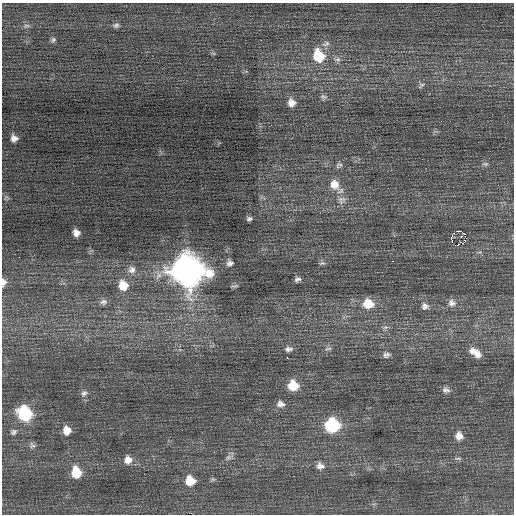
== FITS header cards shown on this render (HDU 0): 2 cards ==
NAXIS1  =                  512 / Axis length
NAXIS2  =                  512 / Axis length

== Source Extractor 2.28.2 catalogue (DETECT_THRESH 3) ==
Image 512 x 512 px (HDU 0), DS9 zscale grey, 1 PNG px = 1 image px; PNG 516 x 516 px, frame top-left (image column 1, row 512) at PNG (2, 3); no overlay
Background 0.28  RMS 0.74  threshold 2.23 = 3 sigma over >= 5 px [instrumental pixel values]
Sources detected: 58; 1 with non-positive FLUX_AUTO (blend fragments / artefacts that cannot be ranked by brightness) is not listed; the other 57 listed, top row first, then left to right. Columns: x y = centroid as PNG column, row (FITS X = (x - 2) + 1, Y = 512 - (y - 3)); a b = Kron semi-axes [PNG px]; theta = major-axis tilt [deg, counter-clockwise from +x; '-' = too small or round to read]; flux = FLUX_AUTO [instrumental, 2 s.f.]
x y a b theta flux
116 25 9 6 7 140
26 26 9 5 12 130
53 40 8 6 71 120
326 44 13 6 23 220
319 56 13 10 -71 1800
338 59 8 7 - 170
421 85 10 5 38 130
323 97 9 6 -27 120
291 103 9 9 - 350
14 138 6 6 - 250
485 164 9 5 2 110
339 165 10 5 30 130
334 184 14 12 -64 640
6 197 9 4 57 82
342 200 14 11 25 370
249 219 5 4 - 110
458 231 4 2 - 230
76 233 7 6 - 300
461 236 3 2 - 38
451 238 8 3 76 230
458 245 3 2 - 230
482 255 4 3 - 44
19 257 2 2 - 28
392 261 3 2 - 190
230 263 8 7 - 180
322 263 9 5 9 110
132 270 11 10 - 310
187 270 14 13 - 70000
297 279 6 5 - 150
3 282 7 5 85 270
123 285 11 10 - 810
103 302 10 8 10 170
452 303 11 10 - 270
368 304 12 10 -7 990
425 306 10 9 - 250
385 327 8 6 19 140
288 349 10 7 4 200
328 349 11 4 13 120
475 352 17 9 -35 520
386 355 9 8 - 170
287 358 3 2 - 270
293 386 10 9 - 1200
446 390 10 7 -8 190
84 393 9 7 34 160
281 404 10 7 -5 270
25 414 11 9 -62 4200
332 425 10 9 - 5400
67 430 8 7 - 530
13 432 8 7 - 130
459 436 9 8 - 340
32 445 9 7 -45 150
228 457 9 6 25 160
458 458 9 3 -11 88
128 460 10 9 - 410
320 466 10 8 -18 270
76 472 10 8 -79 1400
190 481 8 8 - 1000
At the frame edge (FLAGS 8, measured only in part): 1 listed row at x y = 3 282
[1 non-positive-flux detection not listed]